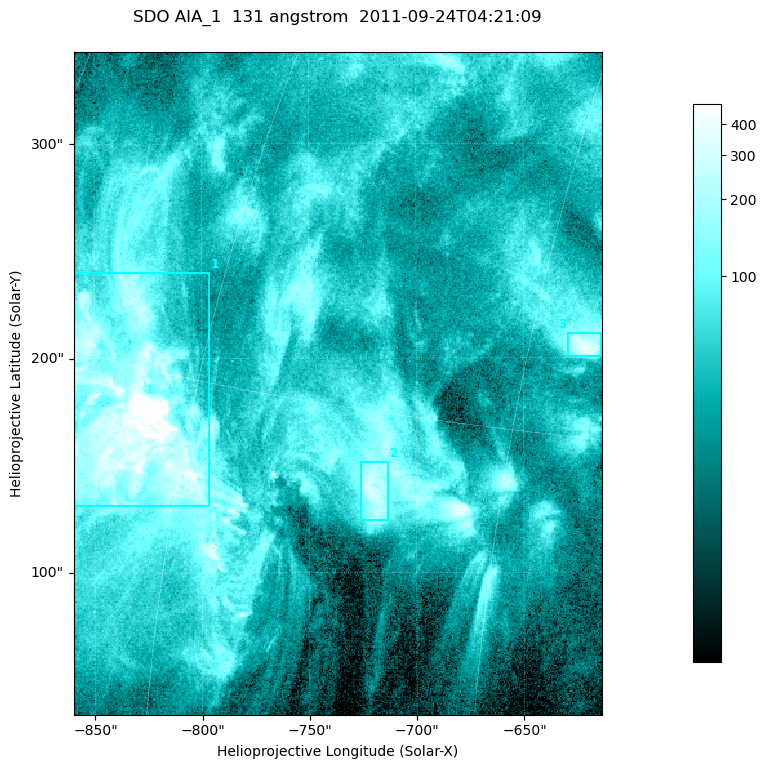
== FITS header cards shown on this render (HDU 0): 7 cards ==
TELESCOP= 'SDO     '           /
INSTRUME= 'AIA_1   '           /
WAVELNTH=                  131 /
WAVEUNIT= 'angstrom'           /
DATE-OBS= '2011-09-24T04:21:09.62' /
CTYPE1  = 'HPLN-TAN'           /
CTYPE2  = 'HPLT-TAN'           /

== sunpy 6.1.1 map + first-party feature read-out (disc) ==
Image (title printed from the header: SDO AIA_1  131 angstrom  2011-09-24T04:21:09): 410 x 514 px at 0.601 arcsec/px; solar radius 956 arcsec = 1592 px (partial field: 2.6% of the solar disc is inside the frame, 100% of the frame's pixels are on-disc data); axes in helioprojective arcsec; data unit not stated in the header (colour bar unlabelled)
Pointing: header CRPIX1/2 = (2043.14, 2045.51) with CRVAL1/2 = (0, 0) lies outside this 410 x 514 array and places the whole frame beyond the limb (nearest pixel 1.41 R_sun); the SolarSoft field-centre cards XCEN/YCEN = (-736.6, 188.2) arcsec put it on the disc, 1313 arcsec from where CRPIX/CRVAL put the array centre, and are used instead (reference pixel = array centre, CRVAL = XCEN/YCEN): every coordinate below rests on XCEN/YCEN
Orientation: roll -0.139 deg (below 1 deg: not rotated)
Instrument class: DISC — disc imager (sunpy class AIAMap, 131 A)
Bright regions (active regions / flare kernels): reference = the on-disc median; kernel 3 px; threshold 5 sigma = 143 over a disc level ~43.8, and >= 1.15x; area >= 210 px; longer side >= 5 px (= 3 arcsec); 3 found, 3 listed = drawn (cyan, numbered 1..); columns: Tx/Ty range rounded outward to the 2 arcsec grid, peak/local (2 s.f.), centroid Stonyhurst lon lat
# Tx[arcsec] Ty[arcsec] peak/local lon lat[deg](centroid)
1 -860..-796 130..240 30 -63 +14
2 -726..-712 124..152 7.1 -50 +13
3 -630..-614 200..212 8.8 -43 +18